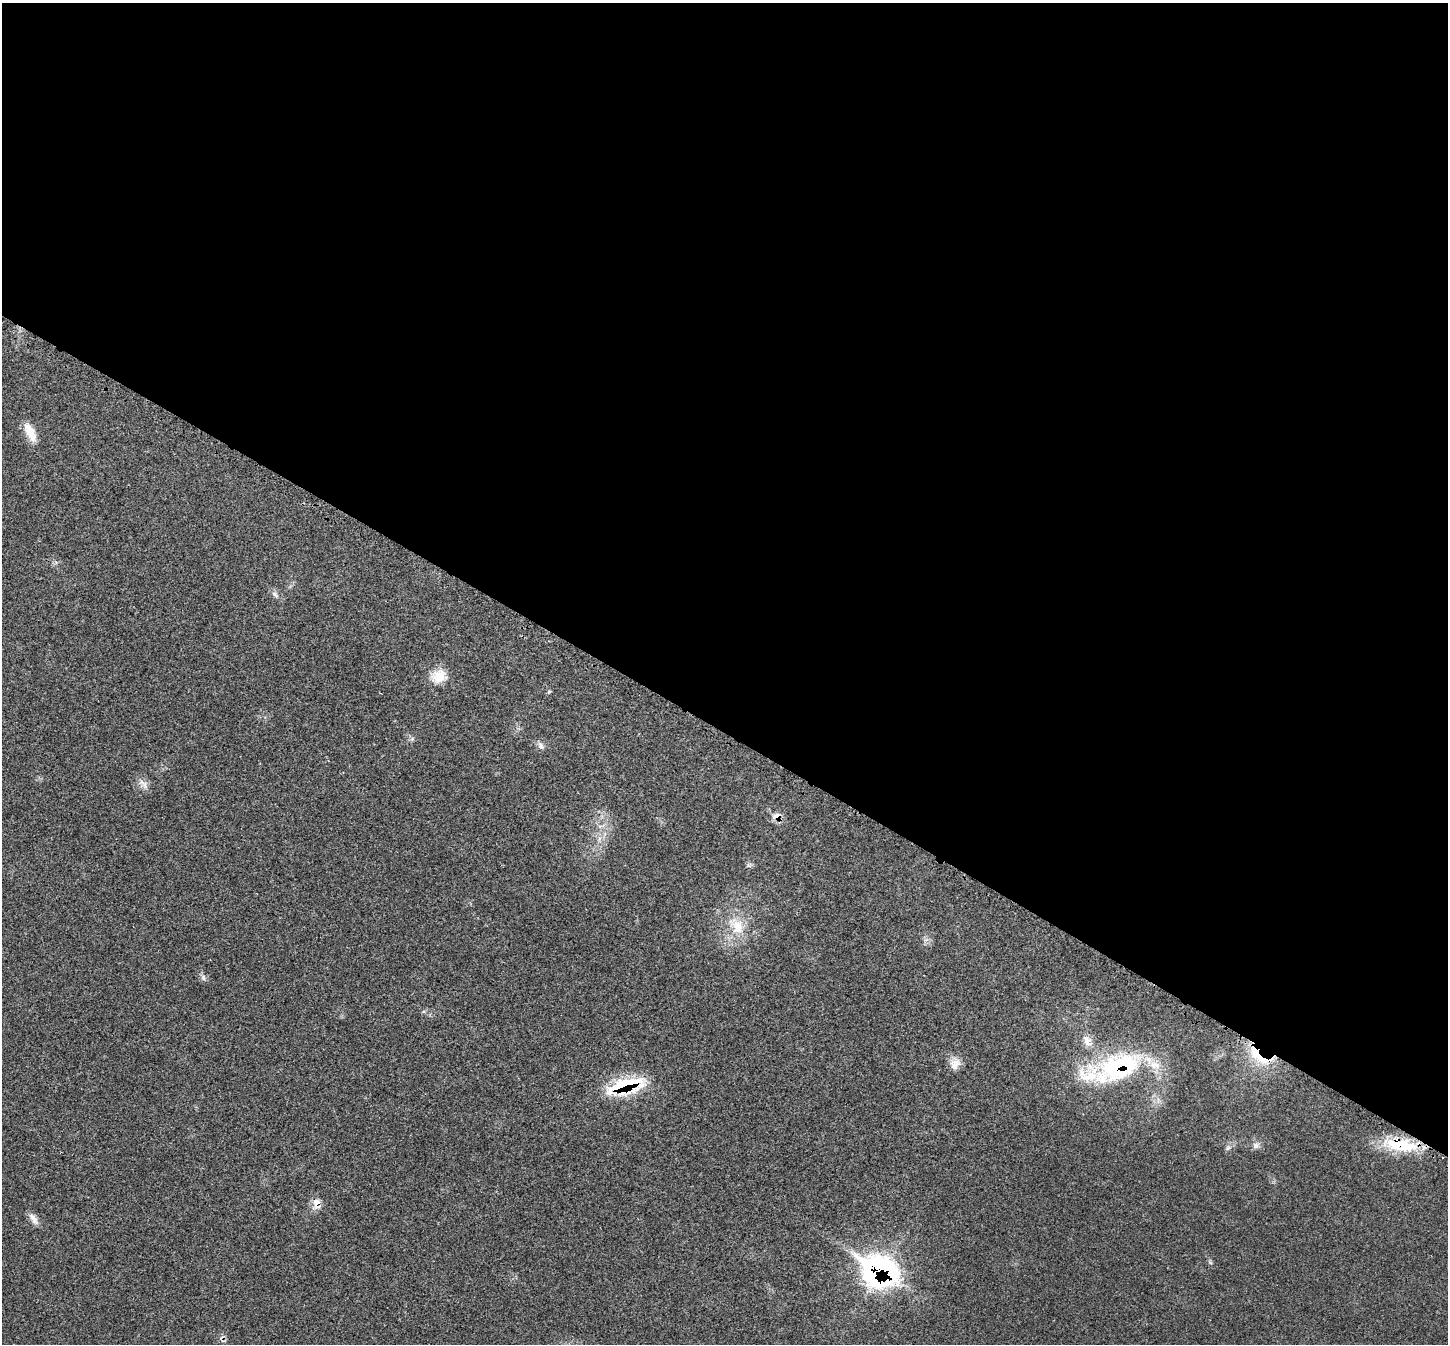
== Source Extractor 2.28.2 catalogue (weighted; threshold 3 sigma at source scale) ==
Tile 3 of 4 x 4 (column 3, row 1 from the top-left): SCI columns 3002-4447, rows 4276-5617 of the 6007 x 6004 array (HDU 1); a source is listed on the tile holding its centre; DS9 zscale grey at full resolution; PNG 1450 x 1346 px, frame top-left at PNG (2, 3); no overlay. Shown black and unused: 55% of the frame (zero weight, under 3 of 4 exposures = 8% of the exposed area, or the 3 px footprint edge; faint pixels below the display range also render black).
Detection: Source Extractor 2.28.2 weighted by HDU 2 'WHT'; one run over the whole footprint, this tile lists its part. Background 0.0209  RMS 0.0033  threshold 0.015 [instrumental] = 3 sigma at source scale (4.5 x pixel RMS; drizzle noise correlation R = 1.50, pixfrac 1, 0.05/0.05 arcsec/px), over >= 5 px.
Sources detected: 23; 1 inside a brighter object's white glare — not listed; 2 inside a brighter listed object's ellipse — not listed separately; the other 20 listed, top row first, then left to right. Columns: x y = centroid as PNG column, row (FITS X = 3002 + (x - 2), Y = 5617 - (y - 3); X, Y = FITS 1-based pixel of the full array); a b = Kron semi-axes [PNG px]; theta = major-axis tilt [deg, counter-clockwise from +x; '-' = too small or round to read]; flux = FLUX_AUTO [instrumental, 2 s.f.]
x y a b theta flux
30 432 25 10 -64 5
275 594 10 6 -49 1.2
438 676 21 17 23 5.5
549 692 6 4 20 0.36
540 745 11 7 -68 1.2
145 785 14 8 -73 1.8
776 816 14 8 21 2.1
737 926 23 18 -78 8.7
203 978 8 6 -89 0.93
1087 1041 18 10 -66 3.1
1261 1058 35 12 -25 10
955 1064 16 13 51 3
1118 1067 63 31 22 41
626 1086 42 16 14 23
1400 1145 47 16 -8 16
1256 1146 9 7 -46 1.3
1228 1148 8 5 64 0.81
316 1204 18 11 82 2.6
33 1219 18 7 -57 2
879 1271 31 23 -25 88
Overlapping masked pixels (flux is a lower limit): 7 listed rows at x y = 776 816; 1261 1058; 1118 1067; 626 1086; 1400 1145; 316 1204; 879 1271